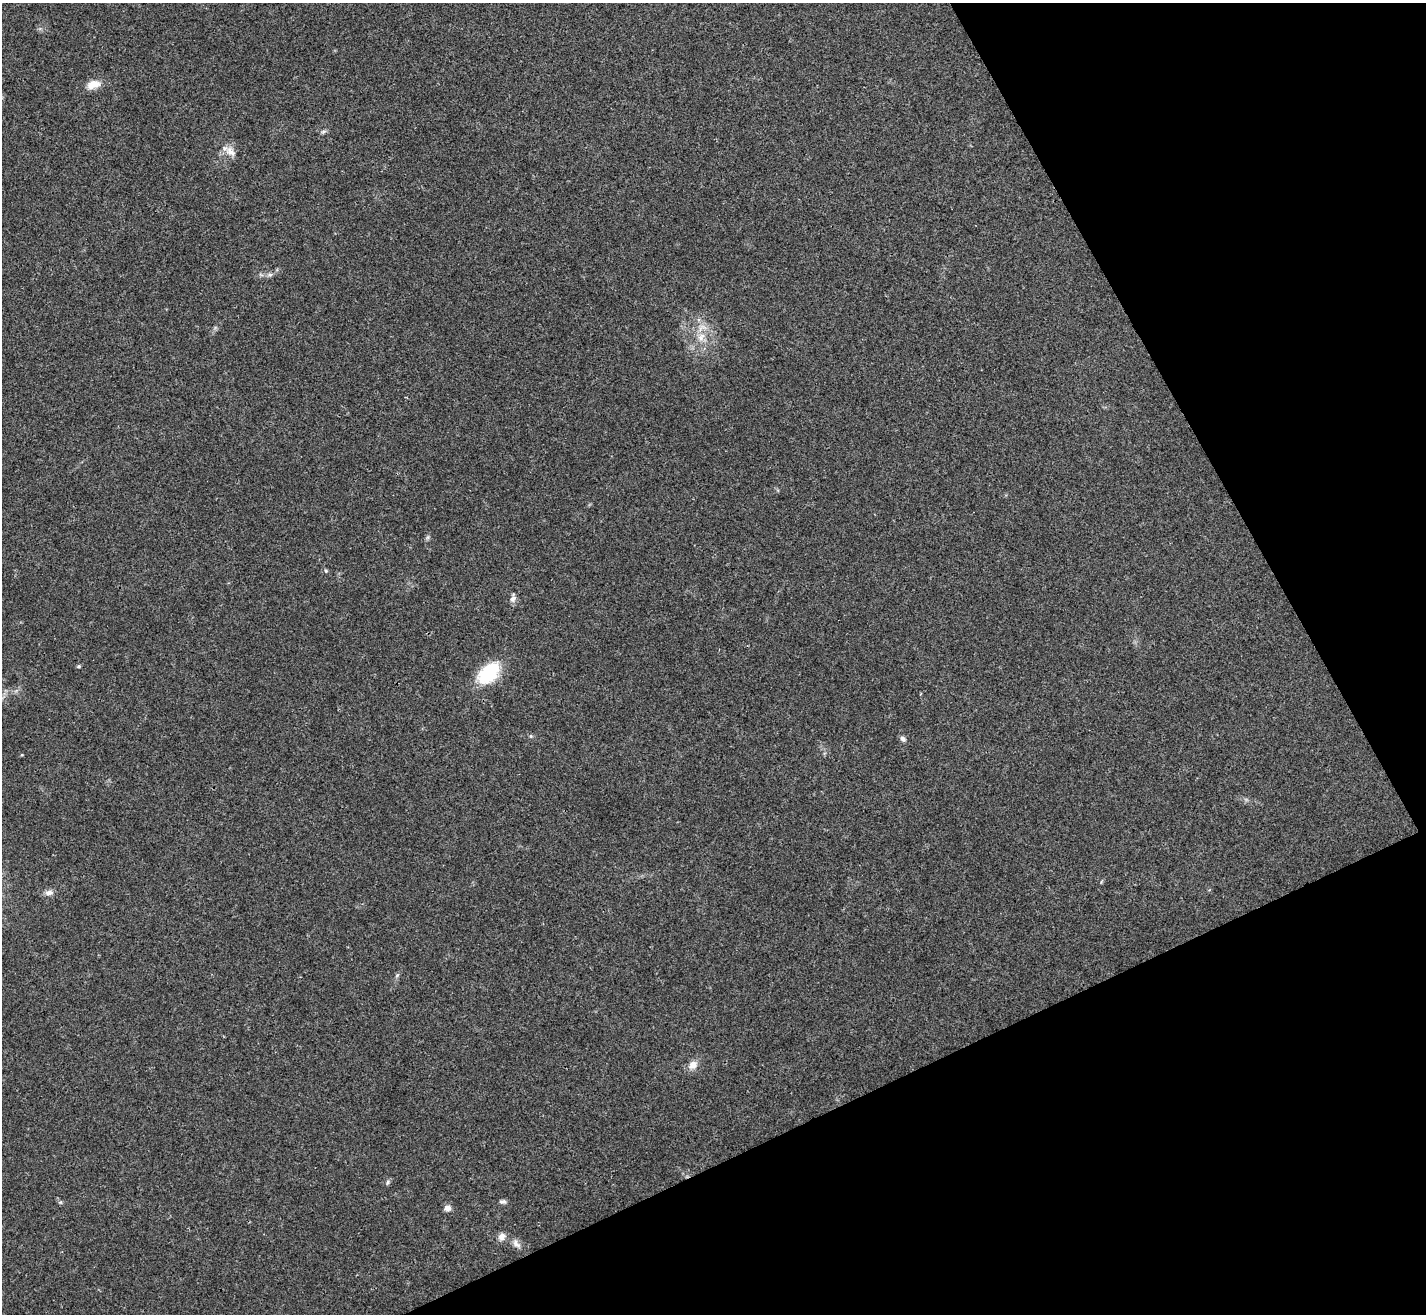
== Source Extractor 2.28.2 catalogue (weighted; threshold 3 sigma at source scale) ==
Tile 12 of 4 x 4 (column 4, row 3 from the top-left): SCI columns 4277-5700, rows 1469-2780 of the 5705 x 5696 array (HDU 1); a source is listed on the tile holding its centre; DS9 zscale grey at full resolution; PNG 1428 x 1316 px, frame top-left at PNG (2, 3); no overlay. Shown black and unused: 24% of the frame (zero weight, under 3 of 4 exposures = <1% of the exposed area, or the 3 px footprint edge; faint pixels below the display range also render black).
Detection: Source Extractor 2.28.2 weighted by HDU 2 'WHT'; one run over the whole footprint, this tile lists its part. Background 0.0219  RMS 0.0042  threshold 0.0191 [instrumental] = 3 sigma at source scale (4.5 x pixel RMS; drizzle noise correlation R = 1.50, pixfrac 1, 0.05/0.05 arcsec/px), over >= 5 px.
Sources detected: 19; all 19 listed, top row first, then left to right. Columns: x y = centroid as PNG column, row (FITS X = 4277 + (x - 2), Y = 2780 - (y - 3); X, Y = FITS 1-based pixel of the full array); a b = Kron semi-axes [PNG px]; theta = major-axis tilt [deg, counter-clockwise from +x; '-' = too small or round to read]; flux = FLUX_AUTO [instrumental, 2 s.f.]
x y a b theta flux
93 84 18 10 16 4.7
323 132 8 4 19 0.78
230 151 15 10 -43 3.4
270 275 7 4 1 0.88
701 337 13 9 55 4
428 537 7 4 71 0.72
326 571 5 4 - 0.51
513 598 12 7 75 1.7
79 666 5 4 - 0.59
489 673 31 19 46 18
531 736 5 5 - 0.55
903 739 8 6 -38 1.2
49 893 11 7 8 1.9
693 1065 12 10 49 3.4
387 1182 8 4 81 0.68
502 1202 8 5 1 1.1
447 1208 9 6 10 1.9
502 1236 10 8 51 2.2
516 1244 14 7 -46 2.3